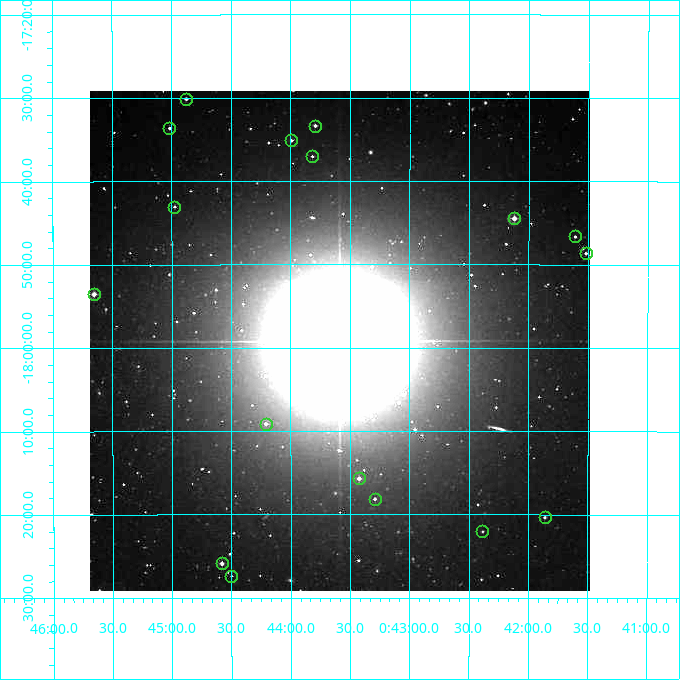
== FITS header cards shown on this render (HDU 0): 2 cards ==
NAXIS1  =                  500
NAXIS2  =                  500

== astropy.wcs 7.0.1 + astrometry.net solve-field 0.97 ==
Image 500 x 500 px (HDU 0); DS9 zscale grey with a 90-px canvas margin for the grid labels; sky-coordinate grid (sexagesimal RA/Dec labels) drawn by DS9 from the SOLVED WCS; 17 Tycho-2 reference stars matched to detected sources circled (green)
Header WCS: none
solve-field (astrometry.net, Tycho-2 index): SOLVED blind (the file carries no WCS)
Solved WCS: RA---TAN-SIP/DEC--TAN-SIP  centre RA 00:43:35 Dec -17:59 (10.90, -17.99 deg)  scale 7.2 arcsec/px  FOV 60.0' x 60.0'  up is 0 deg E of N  parity normal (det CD < 0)
(file carries no celestial WCS; the grid is the blind solution)
Tycho-2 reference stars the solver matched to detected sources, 17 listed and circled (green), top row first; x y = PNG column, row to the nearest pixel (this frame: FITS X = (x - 90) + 1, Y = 500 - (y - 91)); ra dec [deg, ICRS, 3 dp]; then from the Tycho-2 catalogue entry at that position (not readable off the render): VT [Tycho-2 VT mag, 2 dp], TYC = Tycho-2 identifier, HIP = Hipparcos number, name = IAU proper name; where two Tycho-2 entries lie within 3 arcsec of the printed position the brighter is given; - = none
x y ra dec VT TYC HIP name
186 99 11.219 -17.502 11.53 5847-984-1 - -
315 126 10.948 -17.556 10.95 5847-794-1 - -
169 128 11.254 -17.560 11.74 5847-1107-1 - -
291 140 10.998 -17.585 11.06 5847-707-1 - -
312 156 10.954 -17.617 11.91 5847-655-1 - -
174 207 11.243 -17.718 11.85 5847-527-1 - -
514 218 10.530 -17.741 9.60 5847-407-1 3304 -
575 236 10.402 -17.777 11.66 5847-1193-1 - -
586 253 10.380 -17.810 11.71 5847-1338-1 - -
94 294 11.413 -17.892 9.89 5847-518-1 - -
266 424 11.052 -18.152 11.01 5847-624-1 - -
359 478 10.856 -18.261 10.37 5847-812-1 - -
375 499 10.823 -18.302 11.99 5847-1318-1 - -
545 517 10.465 -18.339 12.14 5847-736-1 - -
482 531 10.596 -18.367 13.04 5847-1187-1 - -
222 563 11.145 -18.431 10.41 5847-1249-1 - -
231 576 11.125 -18.456 12.60 5847-604-1 - -